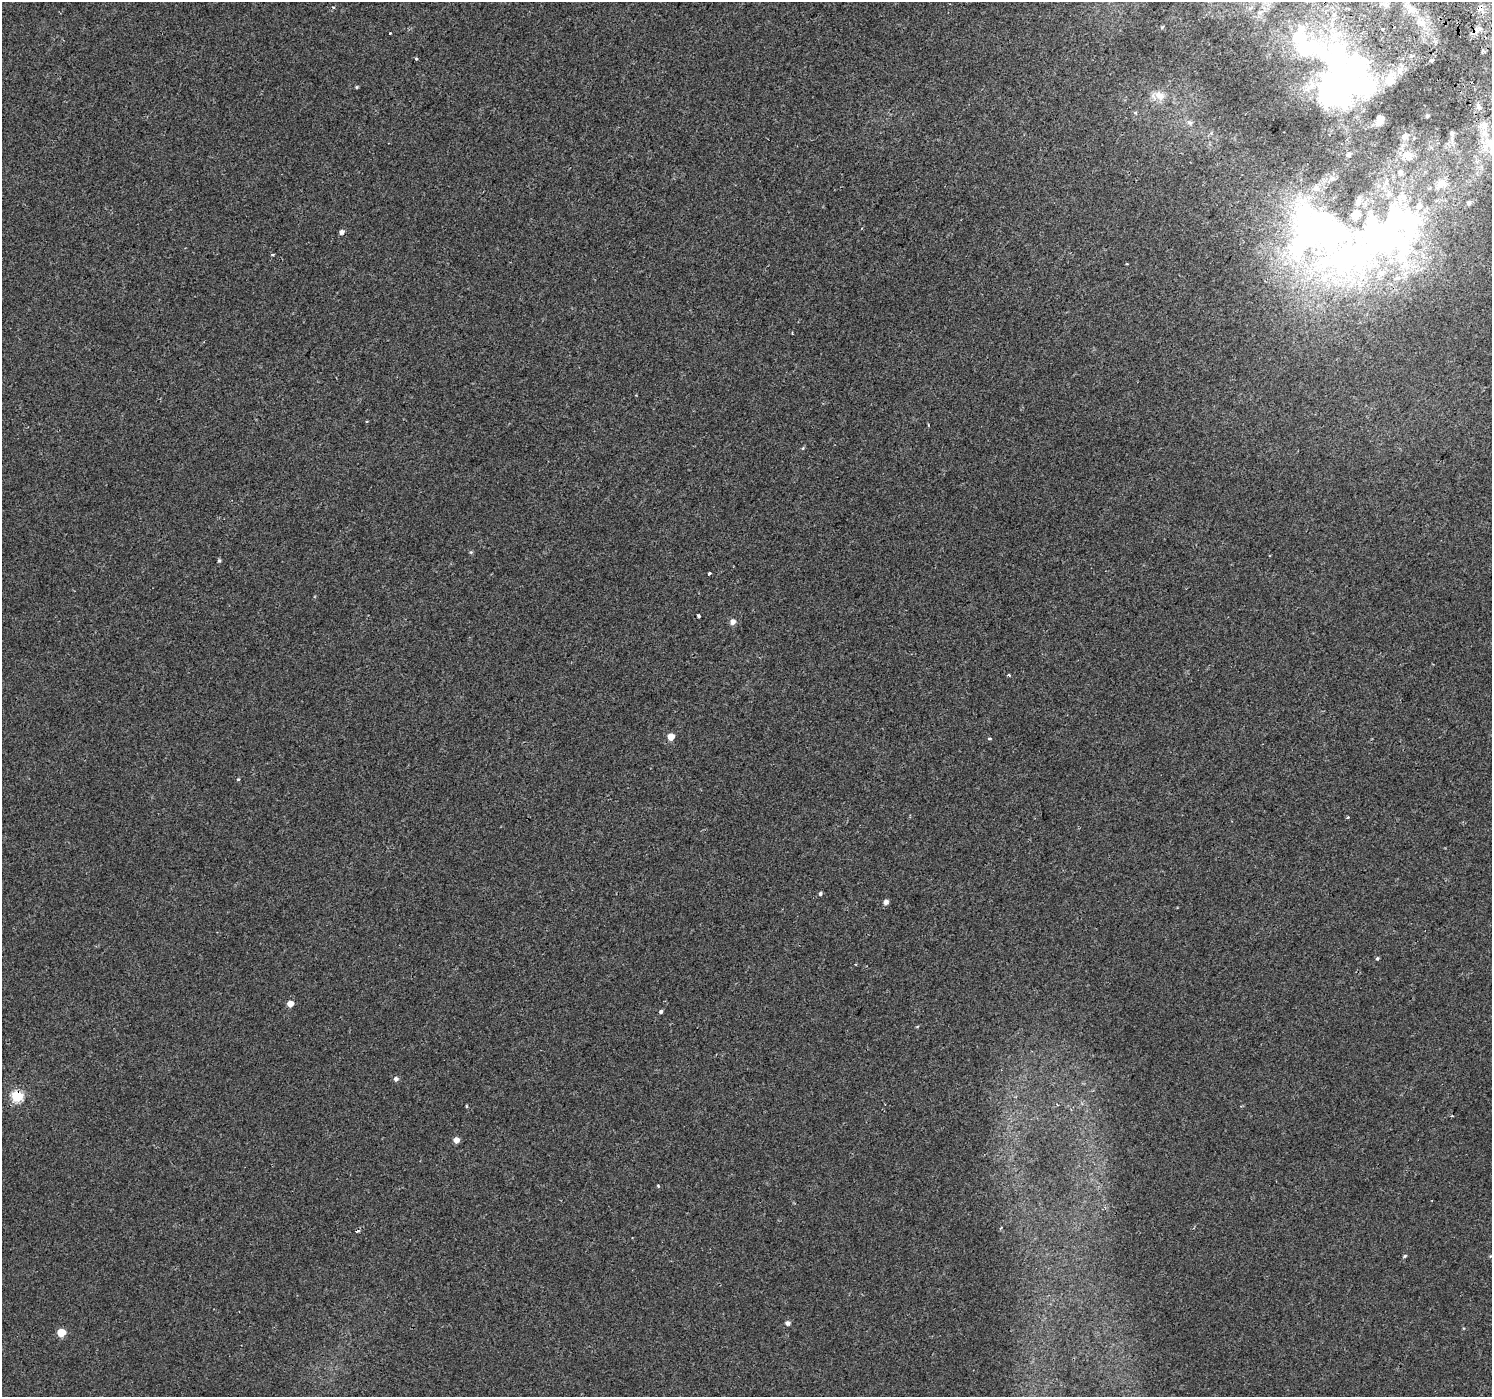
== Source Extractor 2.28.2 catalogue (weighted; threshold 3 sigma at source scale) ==
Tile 10 of 4 x 4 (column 2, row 3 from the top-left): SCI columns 1534-3023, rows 1689-3083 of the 6041 x 6101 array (HDU 1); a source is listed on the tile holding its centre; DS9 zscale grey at full resolution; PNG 1494 x 1399 px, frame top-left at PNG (2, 2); no overlay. Shown black and unused: <1% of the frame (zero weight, under 2 of 3 exposures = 3% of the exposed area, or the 3 px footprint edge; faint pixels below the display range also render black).
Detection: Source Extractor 2.28.2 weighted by HDU 2 'WHT'; one run over the whole footprint, this tile lists its part. Background 0.00314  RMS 0.0036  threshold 0.016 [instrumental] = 3 sigma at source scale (4.5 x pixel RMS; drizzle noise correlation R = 1.50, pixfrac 1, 0.0396/0.0396 arcsec/px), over >= 5 px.
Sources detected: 70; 4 inside a brighter object's white glare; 3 cosmic-ray / hot-pixel residue — not listed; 12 inside a brighter listed object's ellipse — not listed separately; the other 51 listed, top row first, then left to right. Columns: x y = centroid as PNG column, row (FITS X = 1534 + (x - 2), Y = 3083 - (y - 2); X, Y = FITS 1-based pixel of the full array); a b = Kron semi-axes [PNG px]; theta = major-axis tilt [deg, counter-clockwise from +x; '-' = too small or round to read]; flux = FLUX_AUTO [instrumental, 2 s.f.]
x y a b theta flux
1348 9 3 2 - 0.32
1421 22 18 10 -37 4.5
1162 27 5 4 - 0.46
1382 29 3 3 - 1.5
390 33 3 2 - 0.36
1482 51 4 4 - 0.56
416 59 3 2 - 0.66
1432 60 4 3 - 2.5
1343 83 59 39 -5 89
357 87 4 4 - 0.39
1160 95 15 11 -40 3.6
1135 113 6 4 0 0.43
1427 116 4 4 - 0.41
1379 120 8 6 72 2.3
1190 123 8 6 -37 1.1
1451 133 7 6 - 0.8
1405 136 8 8 - 1.4
1491 144 31 21 0 17
1406 155 12 10 27 3.2
1400 172 7 6 - 1.1
1441 184 16 10 43 3.1
1469 203 5 5 - 1.1
1318 231 135 86 -14 190
341 232 5 4 - 1.4
272 255 4 3 - 0.4
792 334 3 2 - 0.4
636 395 2 2 - 0.22
803 448 5 4 - 0.39
471 552 5 5 - 0.44
219 560 5 4 - 0.58
709 573 3 3 - 1.5
699 616 3 3 - 0.63
733 622 6 5 - 2.1
1008 675 3 3 - 0.76
671 737 5 5 - 4.6
989 738 3 3 - 0.95
238 779 5 3 - 0.36
820 893 5 4 - 0.67
886 902 5 5 - 1.6
1377 958 4 4 - 0.53
290 1004 5 5 - 3.3
661 1011 3 3 - 1.4
917 1027 5 3 - 0.3
396 1079 6 5 - 1.1
17 1096 6 6 - 31
467 1106 3 3 - 0.5
456 1140 5 5 - 2.3
658 1186 4 3 - 0.41
1405 1256 5 4 - 0.47
787 1323 5 5 - 1.1
61 1333 5 5 - 9.9
Overlapping masked pixels (flux is a lower limit): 1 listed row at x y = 17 1096
Isophote crosses this tile's border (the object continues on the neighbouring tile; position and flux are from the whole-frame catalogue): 1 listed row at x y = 1491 144
Unlisted compact peaks at least as high as the median listed source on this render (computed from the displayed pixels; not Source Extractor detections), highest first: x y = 1348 817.